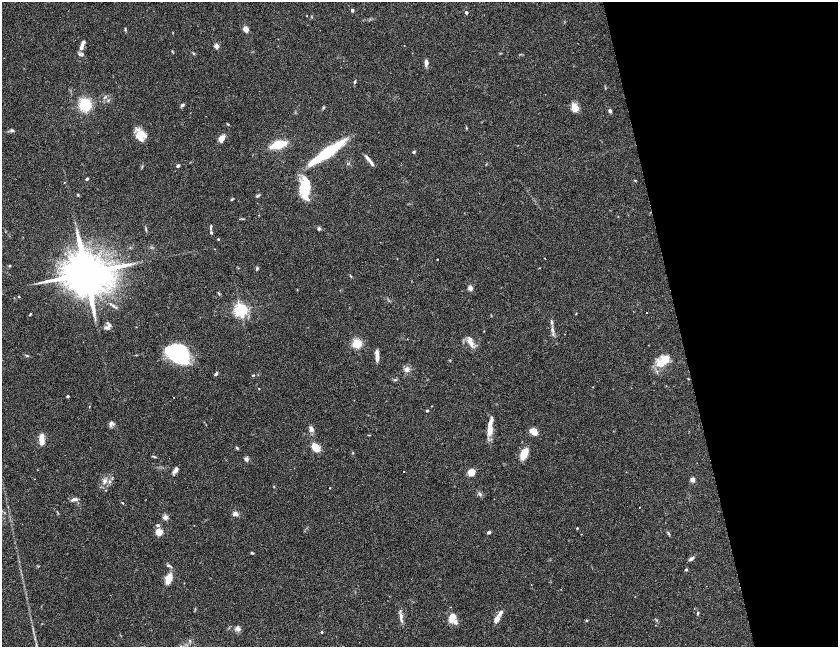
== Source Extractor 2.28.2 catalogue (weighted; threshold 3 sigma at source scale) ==
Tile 12 of 4 x 4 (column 4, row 3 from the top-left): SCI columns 5020-6691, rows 1857-3145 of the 6691 x 6175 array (HDU 1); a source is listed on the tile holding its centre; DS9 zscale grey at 2 x 2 block average (1 PNG px = mean of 2 x 2 image px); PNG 840 x 649 px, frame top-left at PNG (2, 2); no overlay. Shown black and unused: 19% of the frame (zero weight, under 2 of 6 exposures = <1% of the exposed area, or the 3 px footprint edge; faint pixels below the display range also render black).
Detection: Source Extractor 2.28.2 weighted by HDU 2 'WHT'; one run over the whole footprint, this tile lists its part. Background 0.104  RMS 0.005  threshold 0.0205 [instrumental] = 3 sigma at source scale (4.09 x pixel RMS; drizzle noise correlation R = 1.36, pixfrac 0.8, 0.05/0.05 arcsec/px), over >= 5 px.
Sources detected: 113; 9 inside a brighter listed object's ellipse — not listed separately; the other 104 listed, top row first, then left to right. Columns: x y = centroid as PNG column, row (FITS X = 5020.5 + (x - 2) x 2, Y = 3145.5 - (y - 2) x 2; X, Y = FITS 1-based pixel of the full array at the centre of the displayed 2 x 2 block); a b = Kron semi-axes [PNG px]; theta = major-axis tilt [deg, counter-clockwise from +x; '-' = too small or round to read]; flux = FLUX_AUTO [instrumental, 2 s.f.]
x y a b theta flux
352 10 2 2 - 5.1
466 12 2 2 - 5.4
246 29 6 4 -66 5.5
125 30 4 2 - 0.95
216 46 2 2 - 14
404 46 2 2 - 0.35
81 47 11 5 76 6.8
426 63 8 3 88 3.8
354 82 3 3 - 1.1
85 105 4 4 - 160
182 105 5 3 - 2
323 107 3 2 - 0.76
575 108 11 7 -80 8.1
610 111 2 2 - 5.8
228 124 3 2 - 0.8
466 128 3 2 - 0.67
12 130 5 4 - 1.8
140 135 13 9 82 15
221 138 8 5 58 6.6
278 145 12 5 15 31
327 152 39 8 35 59
414 152 4 3 - 1.2
368 159 12 3 -49 4.4
178 166 4 3 - 1.8
87 179 3 3 - 1.7
635 180 3 2 - 0.72
305 188 24 11 -89 35
78 195 3 3 - 1.2
258 196 6 2 37 1.4
231 199 4 3 - 0.96
211 228 4 3 - 1.6
319 229 4 3 - 2.1
218 239 3 3 - 0.81
437 259 2 2 - 0.57
10 265 3 3 - 0.85
257 268 4 3 - 1.3
539 268 2 2 - 0.57
86 273 13 9 8 7900
350 276 3 2 - 0.95
470 288 5 4 - 4.2
19 297 2 2 - 1
240 310 4 3 - 300
646 312 2 2 - 0.44
30 314 4 2 - 0.99
552 322 6 4 -79 2.3
107 323 3 2 - 0.79
106 328 8 4 -10 3.3
552 329 5 3 - 2.1
470 342 12 5 -72 7.3
357 343 6 5 - 21
179 354 19 14 -31 110
27 356 3 3 - 0.97
377 356 13 4 -86 5.8
665 359 13 10 45 13
407 369 7 5 -19 3.3
216 374 5 3 - 1.9
253 375 3 2 - 0.72
259 389 2 2 - 0.52
68 396 3 3 - 1.2
174 397 2 2 - 0.53
427 411 3 3 - 1.1
111 424 9 3 82 2.3
311 430 6 5 - 3.6
490 430 14 6 88 11
533 431 9 6 -37 8.1
369 435 3 2 - 0.61
41 439 12 5 87 10
316 447 8 5 -47 18
237 448 4 3 - 1.1
353 453 3 2 - 0.6
524 453 8 5 68 20
154 457 3 2 - 1.1
246 459 5 4 - 2.8
175 470 8 4 58 3.9
404 471 2 2 - 1.3
471 472 7 5 47 12
692 479 2 2 - 15
104 481 7 4 75 3.3
110 482 3 2 - 0.85
330 488 2 2 - 0.52
106 490 3 2 - 0.48
74 499 10 3 11 3.1
122 503 3 2 - 0.63
235 514 7 5 -52 3.9
165 517 2 2 - 16
158 525 4 3 - 1.6
577 528 3 2 - 0.73
159 532 7 6 - 9.2
489 532 3 3 - 3
668 533 5 3 - 1.2
252 553 3 3 - 1.2
691 559 7 3 38 2.7
168 566 5 3 - 1.5
686 570 2 2 - 1.6
168 579 12 6 69 11
531 585 2 2 - 0.32
451 607 2 2 - 0.4
698 613 4 3 - 1.2
401 616 9 4 89 4.4
453 618 10 6 -78 14
497 619 8 6 70 5.7
586 620 3 2 - 0.83
238 629 8 5 -3 3.4
322 632 2 2 - 1.8
Diffuse or blended objects may show on this block-average render without a row.